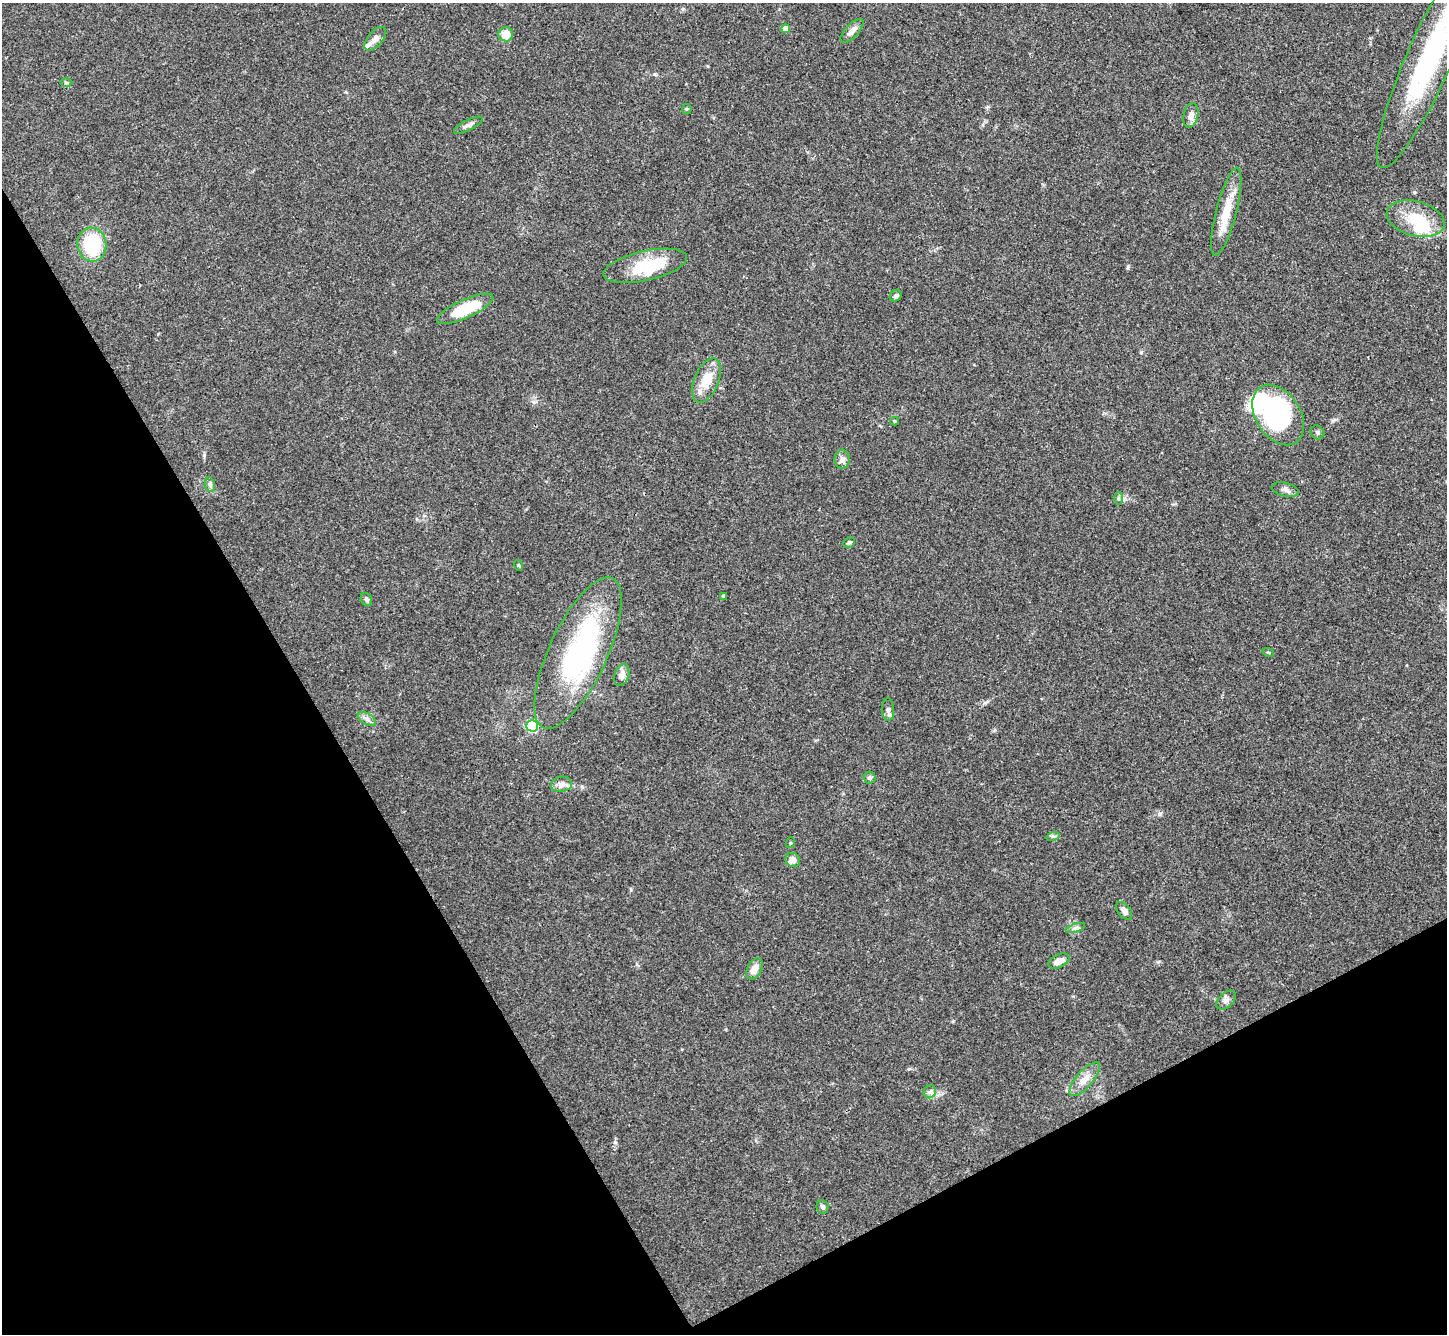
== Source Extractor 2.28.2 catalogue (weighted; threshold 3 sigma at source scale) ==
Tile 14 of 4 x 4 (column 2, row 4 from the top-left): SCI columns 1448-2892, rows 155-1486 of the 5785 x 5776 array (HDU 1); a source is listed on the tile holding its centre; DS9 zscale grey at full resolution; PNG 1449 x 1336 px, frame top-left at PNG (2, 3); each listed source drawn as its Kron ellipse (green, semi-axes under 4 px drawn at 4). Shown black and unused: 29% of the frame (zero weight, under 3 of 4 exposures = <1% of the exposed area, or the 3 px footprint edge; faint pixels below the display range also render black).
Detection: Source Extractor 2.28.2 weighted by HDU 2 'WHT'; one run over the whole footprint, this tile lists its part. Background 0.0707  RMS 0.0055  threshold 0.0248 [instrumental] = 3 sigma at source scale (4.5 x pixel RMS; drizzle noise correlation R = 1.50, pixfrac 1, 0.05/0.05 arcsec/px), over >= 5 px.
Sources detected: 53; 4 inside a brighter object's white glare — neither listed nor drawn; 3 inside a brighter listed object's ellipse — not listed separately; the other 46 listed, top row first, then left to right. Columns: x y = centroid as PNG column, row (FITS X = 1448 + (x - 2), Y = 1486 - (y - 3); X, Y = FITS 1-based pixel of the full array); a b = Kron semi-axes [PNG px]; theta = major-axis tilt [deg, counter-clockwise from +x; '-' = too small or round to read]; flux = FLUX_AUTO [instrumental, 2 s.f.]
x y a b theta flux
785 29 4 4 - 5.4
852 31 15 6 47 3.3
506 34 7 7 - 7.2
375 39 14 7 51 3.2
1430 57 121 23 66 99
66 83 6 4 -1 0.72
687 109 5 5 - 0.6
1191 115 13 7 78 3
468 125 16 5 26 2
1226 212 45 10 76 15
1416 219 29 17 -15 18
92 245 17 14 -81 32
645 266 43 15 13 24
896 296 6 5 - 1.4
465 309 31 9 24 22
707 380 23 12 67 11
1278 415 33 22 -57 110
894 421 4 4 - 0.62
1317 432 7 6 - 1.3
842 459 9 7 87 2.2
210 485 7 5 -80 1.1
1285 490 14 6 -13 2.2
1118 498 6 4 89 0.97
849 543 6 4 27 1
518 565 5 3 - 0.58
724 596 3 3 - 0.92
366 599 7 5 -61 1
1268 652 5 3 - 0.55
578 653 82 29 65 95
622 675 11 7 72 3.3
888 710 11 6 -87 2.1
367 719 10 5 -30 1.9
532 726 5 5 - 59
870 778 6 6 - 1.1
561 784 10 7 11 3.1
1053 836 7 4 17 1
790 843 5 3 - 0.56
793 860 7 7 - 3.5
1124 911 10 6 -52 3
1076 928 10 4 18 1.4
1059 961 11 6 26 4.6
755 969 11 7 62 4.9
1226 1000 12 7 41 2.4
1085 1079 21 8 49 5.6
930 1092 7 6 - 1.6
823 1207 7 6 - 1.7
Isophote crosses this tile's border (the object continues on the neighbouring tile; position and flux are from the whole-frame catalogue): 1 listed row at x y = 1430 57
Unlisted compact peaks at least as high as the median listed source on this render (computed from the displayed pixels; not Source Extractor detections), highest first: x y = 1160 813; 204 455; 615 1142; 1128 266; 631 890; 909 1069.